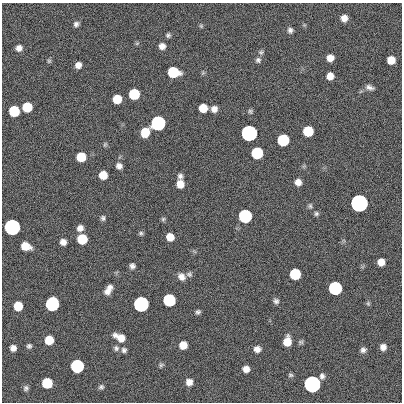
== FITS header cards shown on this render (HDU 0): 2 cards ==
NAXIS1  =                  400
NAXIS2  =                  400

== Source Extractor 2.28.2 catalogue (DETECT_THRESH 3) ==
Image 400 x 400 px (HDU 0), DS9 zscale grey, 1 PNG px = 1 image px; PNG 404 x 404 px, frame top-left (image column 1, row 400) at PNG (2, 3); no overlay
Background 0.962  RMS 34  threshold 101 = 3 sigma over >= 5 px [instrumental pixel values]
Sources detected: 87; all 87 listed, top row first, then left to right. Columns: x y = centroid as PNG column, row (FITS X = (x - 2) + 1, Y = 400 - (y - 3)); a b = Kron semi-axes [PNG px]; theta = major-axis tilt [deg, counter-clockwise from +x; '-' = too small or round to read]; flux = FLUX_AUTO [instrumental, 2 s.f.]
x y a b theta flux
344 18 6 6 - 1.5e+04
76 24 7 6 - 6.3e+03
201 26 6 5 - 3.0e+03
290 30 7 6 - 6.8e+03
168 35 6 5 - 4.7e+03
137 43 6 4 19 2.9e+03
162 46 7 7 - 1.3e+04
19 48 7 6 - 1.2e+04
261 52 7 6 - 4.7e+03
330 58 6 6 - 1.8e+04
258 60 7 7 - 6.3e+03
391 60 7 6 - 3.1e+04
49 61 6 5 - 3.5e+03
78 65 6 5 - 1.4e+04
173 72 8 7 - 1.2e+05
330 76 6 6 - 1.9e+04
369 87 10 6 -15 8.7e+03
134 94 7 7 - 1.2e+05
117 99 7 7 - 4.7e+04
27 107 7 7 - 7.2e+04
203 108 7 6 - 3.9e+04
214 109 7 6 - 1.4e+04
14 111 7 7 - 1.2e+05
250 111 6 6 - 4.0e+03
158 123 7 7 - 1.0e+06
308 131 7 7 - 9.1e+04
145 132 8 7 - 5.0e+04
249 133 7 7 - 3.5e+06
283 140 7 7 - 2.1e+05
105 144 7 4 63 3.4e+03
257 153 7 7 - 2.0e+05
81 157 7 7 - 5.7e+04
119 166 7 6 - 1.1e+04
103 175 7 6 - 3.5e+04
180 176 6 6 - 7.3e+03
298 182 6 6 - 1.5e+04
180 184 7 7 - 2.4e+04
359 203 7 7 - 1.1e+07
310 206 7 5 77 4.4e+03
316 214 6 6 - 4.5e+03
245 216 7 7 - 5.4e+05
103 218 7 6 - 5.2e+03
163 219 6 6 - 3.5e+03
12 227 7 7 - 2.9e+06
80 228 7 6 - 1.3e+04
141 233 6 6 - 4.3e+03
170 237 7 6 - 2.7e+04
82 239 7 7 - 7.8e+04
63 242 7 6 - 1.3e+04
25 246 8 6 -16 3.7e+04
381 262 6 6 - 2.0e+04
132 266 6 5 - 7.3e+03
189 274 8 7 - 5.7e+03
295 274 7 7 - 1.4e+05
181 277 10 8 -49 1.4e+04
110 287 6 6 - 8.8e+03
335 288 7 7 - 5.7e+05
107 291 8 8 - 1.1e+04
169 300 7 7 - 3.1e+05
276 301 7 7 - 6.5e+03
368 303 6 5 - 3.6e+03
52 304 8 7 - 6.1e+05
141 304 7 7 - 2.1e+06
18 306 7 7 - 4.9e+04
198 312 6 5 - 5.0e+03
120 337 13 7 -26 2.6e+04
49 340 7 7 - 4.7e+04
287 341 8 6 83 3.3e+04
301 342 7 5 -14 4.0e+03
183 345 6 6 - 2.8e+04
29 346 6 6 - 5.4e+03
383 347 7 6 - 1.2e+04
13 348 6 6 - 1.3e+04
116 348 8 7 - 6.2e+03
257 349 7 7 - 1.3e+04
124 350 6 6 - 6.2e+03
363 350 7 6 - 7.9e+03
161 365 8 5 22 4.0e+03
77 366 7 7 - 5.2e+05
246 369 6 6 - 1.6e+04
291 375 6 4 -1 3.8e+03
322 376 7 6 - 6.9e+03
189 382 7 7 - 1.6e+04
47 383 7 7 - 9.8e+04
312 384 7 7 - 5.5e+06
101 387 6 6 - 5.2e+03
26 388 7 6 - 6.2e+03